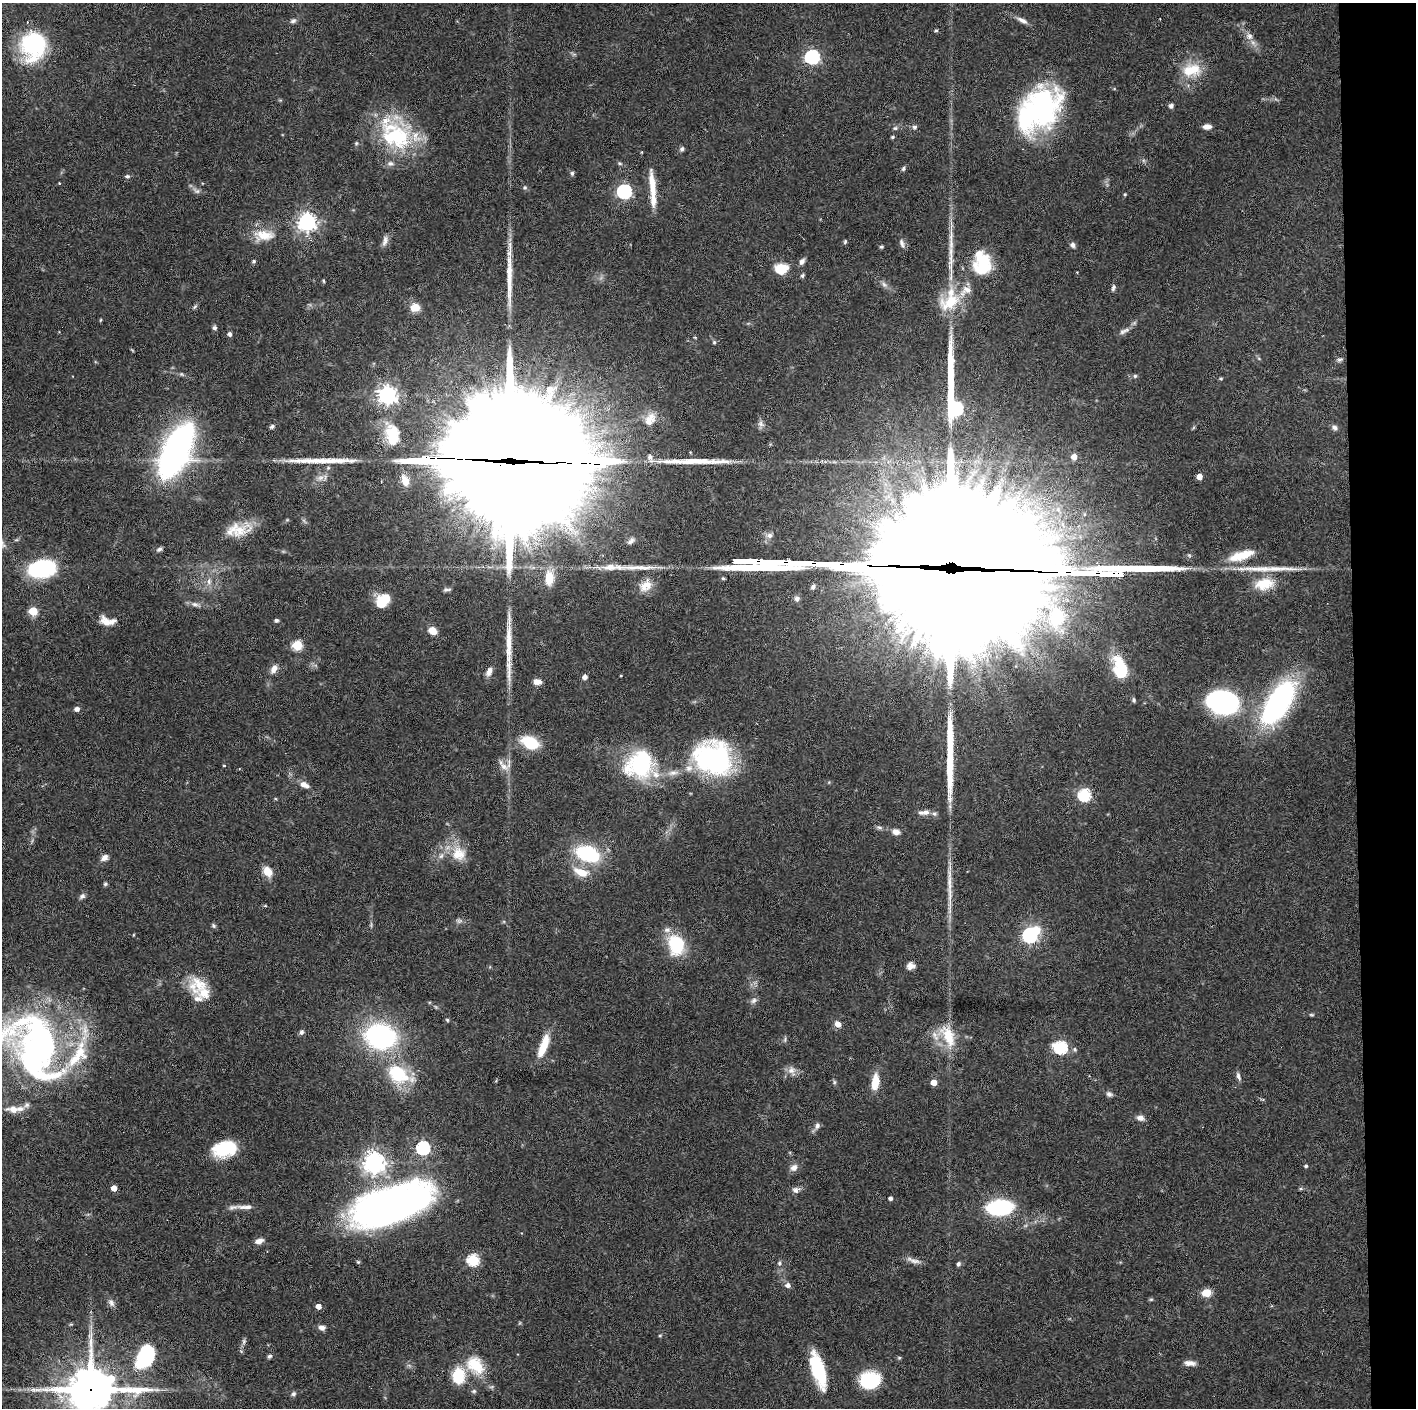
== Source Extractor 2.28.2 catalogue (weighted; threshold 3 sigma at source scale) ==
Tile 6 of 3 x 3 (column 3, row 2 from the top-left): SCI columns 2829-4242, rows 1406-2811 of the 4242 x 4218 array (HDU 1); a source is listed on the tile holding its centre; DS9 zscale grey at full resolution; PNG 1418 x 1410 px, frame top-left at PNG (2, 3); no overlay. Shown black and unused: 4% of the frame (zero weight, under 3 of 6 exposures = <1% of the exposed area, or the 3 px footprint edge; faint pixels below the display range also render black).
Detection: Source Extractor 2.28.2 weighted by HDU 2 'WHT'; one run over the whole footprint, this tile lists its part. Background 0.0524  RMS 0.0025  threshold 0.0103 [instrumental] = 3 sigma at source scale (4.09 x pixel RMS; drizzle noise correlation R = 1.36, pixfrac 0.8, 0.05/0.05 arcsec/px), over >= 5 px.
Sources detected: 223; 5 too faint to see at this stretch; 6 inside a brighter object's white glare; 1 cosmic-ray / hot-pixel residue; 10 long thin detections or spike segments (spike, bleed or trail) — not listed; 19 inside a brighter listed object's ellipse — not listed separately; the other 182 listed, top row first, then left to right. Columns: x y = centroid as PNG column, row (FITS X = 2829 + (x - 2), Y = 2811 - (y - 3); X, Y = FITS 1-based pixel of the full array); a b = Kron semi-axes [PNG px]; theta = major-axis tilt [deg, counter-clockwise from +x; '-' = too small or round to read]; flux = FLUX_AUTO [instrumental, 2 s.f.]
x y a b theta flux
1022 20 16 6 -27 1.4
293 21 9 6 26 0.71
936 30 5 4 - 0.29
1249 36 11 10 - 1.6
33 46 34 28 85 21
812 57 6 6 - 51
1192 70 27 18 5 7.4
1171 106 6 5 - 0.73
1039 110 54 36 46 48
914 127 7 7 - 0.67
1207 127 10 6 2 1.3
895 128 6 6 - 0.46
396 136 45 38 -51 25
892 137 4 3 - 0.36
356 143 6 5 - 0.36
682 149 7 5 70 0.59
620 163 6 5 - 0.4
903 168 6 5 - 0.5
572 173 6 5 - 0.44
127 176 6 5 - 0.56
59 183 4 3 - 0.18
652 185 38 8 -83 4.8
525 188 7 6 - 0.45
196 191 12 6 -24 0.91
624 191 6 6 - 53
1125 194 4 3 - 0.26
307 222 7 7 - 110
264 235 29 15 3 5.3
385 241 15 6 79 1.2
845 241 6 4 64 0.34
902 243 13 6 -65 0.92
1072 245 7 6 - 0.77
881 247 4 3 - 0.5
254 261 5 4 - 0.34
802 261 8 6 58 0.93
983 264 25 23 49 11
781 268 13 10 7 5.5
802 276 5 5 - 0.41
323 281 6 3 -81 0.26
884 285 9 6 -49 0.85
1113 288 9 5 75 0.61
950 302 33 20 24 9.4
195 307 8 4 45 0.47
414 308 11 9 0 3.1
101 320 5 3 - 0.24
214 328 6 5 - 0.54
1123 331 11 7 37 0.96
230 334 5 4 - 0.87
695 337 4 4 - 0.24
714 342 5 5 - 0.36
1339 360 8 5 24 0.58
1135 376 5 5 - 0.42
1221 379 6 4 -5 0.3
387 395 7 7 - 110
955 403 52 8 -84 60
650 419 19 13 55 3.2
761 424 10 8 -55 0.98
272 426 6 5 - 0.56
1334 428 8 7 - 0.82
392 435 27 17 -83 7.6
176 450 49 23 64 79
1074 457 6 6 - 1.9
650 458 11 6 -69 0.97
511 461 108 35 -3 19000
1199 476 4 4 - 2.9
405 481 13 8 -70 2.6
240 530 34 15 22 6
769 535 9 8 - 1.2
631 541 13 7 39 1.1
160 549 8 5 32 0.58
1241 555 36 11 17 6.3
610 567 42 9 0 5
40 568 20 12 10 36
957 573 143 61 -1 21000
549 578 20 11 88 4.4
209 581 10 6 90 1.2
1264 584 25 15 9 5.9
646 585 19 14 42 3.7
813 587 6 5 - 0.65
447 590 9 4 4 0.58
797 599 7 7 - 0.77
381 602 15 10 -74 4.4
195 604 15 6 -13 1.2
33 611 5 5 - 10
276 620 5 4 - 0.47
107 621 19 9 -9 2.7
433 631 9 7 -32 2.6
297 645 5 5 - 15
1120 668 27 14 -70 11
274 669 12 8 59 1.7
489 671 12 6 66 1.3
621 676 3 2 - 0.2
585 677 4 4 - 1.3
537 682 9 6 -8 1.6
1134 700 5 4 - 0.49
1223 702 22 16 -10 66
1278 703 40 17 57 65
77 709 7 6 - 0.86
530 743 20 13 -24 7.9
713 758 44 36 -28 36
224 765 4 3 - 0.25
640 765 35 32 5 24
503 766 20 8 -47 2.2
304 785 12 7 -26 1.7
1084 795 6 6 - 30
926 812 9 7 4 1.2
879 827 10 5 -13 0.61
896 832 10 7 -14 1.4
459 853 22 20 -64 5.6
587 854 21 13 -19 21
105 858 10 7 39 1.2
267 871 11 8 -52 3.3
581 872 18 8 -19 4.3
949 883 45 7 90 4.6
105 884 5 5 - 0.42
82 896 8 6 39 0.7
265 906 5 3 - 0.25
213 925 7 6 - 0.44
1030 935 8 6 39 55
676 944 24 18 -76 12
911 966 9 8 - 1.4
199 984 28 20 2 6.3
754 1000 10 7 35 0.87
1312 1015 7 4 -6 0.32
447 1020 5 4 - 0.32
838 1024 7 5 -44 1.8
302 1032 7 5 67 0.66
380 1036 26 21 -12 43
948 1036 35 18 -66 7.7
785 1040 8 5 72 0.44
544 1045 29 8 70 5.8
1061 1047 6 6 - 32
38 1049 74 43 -71 96
1075 1050 6 5 - 0.55
792 1071 15 10 -70 1.7
399 1074 35 23 -30 13
1238 1076 12 5 -72 0.81
834 1082 6 5 - 0.39
875 1082 17 8 81 4.8
934 1082 5 4 - 2.6
1109 1094 8 7 - 0.77
1262 1099 6 4 -18 0.29
13 1109 18 9 -4 2.6
1140 1118 9 7 -17 1.2
817 1125 8 6 72 0.88
423 1148 6 6 - 40
225 1149 24 15 13 12
374 1163 7 7 - 180
1306 1166 4 4 - 0.47
794 1167 11 9 36 1.4
114 1188 4 4 - 2.5
1301 1189 6 4 -18 0.31
796 1190 11 7 17 1.1
890 1198 4 4 - 0.76
390 1205 76 30 19 150
1000 1207 18 11 5 29
259 1241 10 6 18 1.4
267 1251 3 2 - 0.18
473 1260 6 5 - 26
913 1260 20 6 -18 1.4
779 1263 7 6 - 0.58
958 1264 6 5 - 0.56
788 1285 7 7 - 0.92
1207 1293 11 8 13 2.9
1151 1299 6 4 1 0.31
111 1303 11 7 -60 1
318 1306 4 4 - 2.1
71 1324 5 4 - 0.27
322 1327 8 6 -10 1.1
660 1335 5 3 - 0.25
244 1341 8 6 89 0.61
145 1356 25 16 64 21
269 1356 7 5 33 0.51
899 1358 5 5 - 0.32
1190 1363 15 6 -4 1.5
475 1365 26 19 -41 7.9
819 1372 33 12 -74 15
459 1375 19 14 89 7.6
870 1380 19 16 4 14
91 1390 18 15 8 980
474 1391 7 5 14 0.5
293 1394 7 6 - 0.62
Overlapping masked pixels (flux is a lower limit): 3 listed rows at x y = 511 461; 957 573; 91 1390
Isophote crosses this tile's border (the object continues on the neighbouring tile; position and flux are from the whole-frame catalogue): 1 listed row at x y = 91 1390